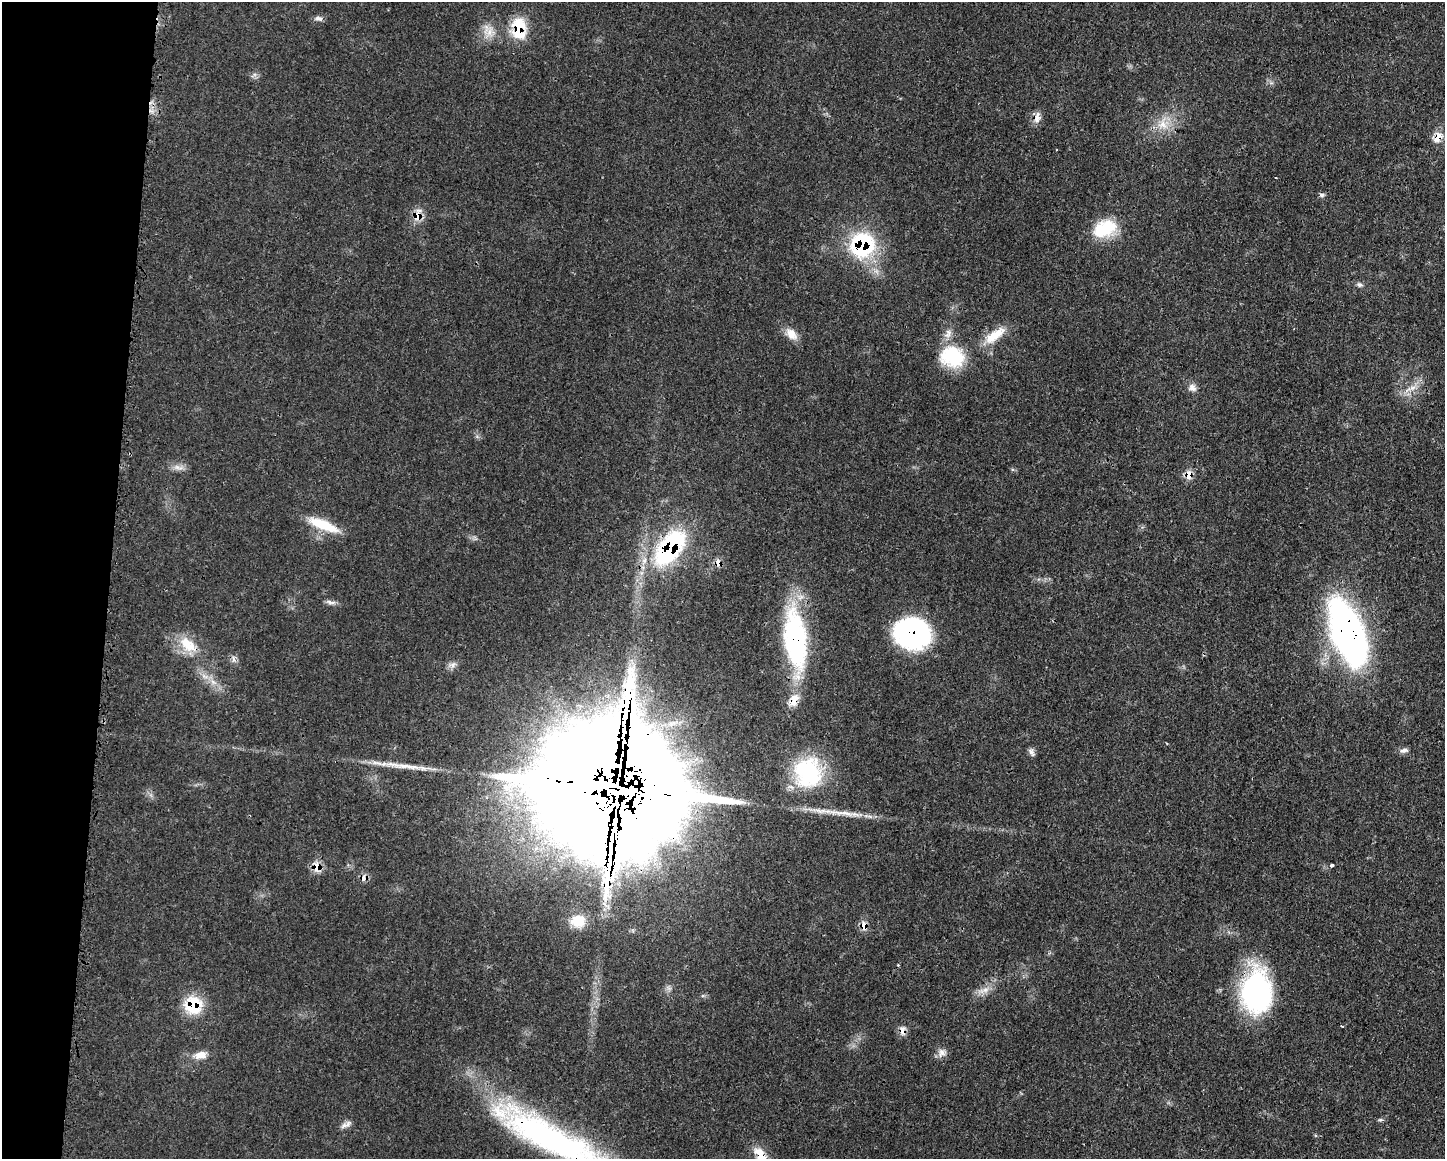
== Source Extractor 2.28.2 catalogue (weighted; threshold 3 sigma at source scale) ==
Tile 7 of 3 x 4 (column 1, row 3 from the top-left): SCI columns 114-1556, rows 1166-2322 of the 4674 x 4642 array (HDU 1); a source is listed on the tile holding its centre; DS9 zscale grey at full resolution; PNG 1447 x 1161 px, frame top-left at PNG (2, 2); no overlay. Shown black and unused: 8% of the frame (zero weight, under 3 of 4 exposures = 1% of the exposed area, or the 3 px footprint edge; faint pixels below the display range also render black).
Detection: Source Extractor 2.28.2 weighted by HDU 2 'WHT'; one run over the whole footprint, this tile lists its part. Background 0.021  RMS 0.0023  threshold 0.0102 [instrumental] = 3 sigma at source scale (4.5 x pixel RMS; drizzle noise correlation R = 1.50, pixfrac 1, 0.05/0.05 arcsec/px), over >= 5 px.
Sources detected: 54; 1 cosmic-ray / hot-pixel residue — not listed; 3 inside a brighter listed object's ellipse — not listed separately; the other 50 listed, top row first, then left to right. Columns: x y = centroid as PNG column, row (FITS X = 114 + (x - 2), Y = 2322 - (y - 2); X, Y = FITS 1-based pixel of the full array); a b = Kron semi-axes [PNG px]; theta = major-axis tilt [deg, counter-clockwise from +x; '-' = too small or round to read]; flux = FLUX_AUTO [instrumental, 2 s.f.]
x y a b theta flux
319 18 11 6 -15 0.8
519 28 27 17 -89 8.3
489 32 18 12 72 2.9
1037 118 15 8 82 1.6
1163 125 16 11 -23 3.4
1438 137 14 9 62 2.5
1322 195 7 5 1 0.53
418 216 14 9 84 3
1105 228 29 18 24 9.7
862 245 22 20 60 26
1360 285 9 6 -22 0.61
791 334 18 11 -48 2.6
995 335 32 12 37 5.1
952 357 30 25 -14 12
1192 388 12 9 -54 1.3
1412 388 11 6 19 1.4
178 467 17 6 -11 1.4
1189 475 11 8 83 2.1
323 525 40 11 -21 7.1
670 548 39 20 54 34
718 563 10 7 -65 1.4
330 602 8 6 -22 0.77
912 632 31 27 -20 44
1348 633 66 28 -69 92
795 639 69 25 -83 37
188 645 29 15 -40 6.1
233 659 11 4 -81 0.65
452 665 11 7 45 1.1
1404 750 11 6 13 0.88
1031 752 12 5 -63 0.78
407 766 47 6 -6 4.7
808 772 39 34 -84 21
610 788 62 28 -10 19000
838 812 28 7 -7 3.3
1332 865 3 3 - 1.3
317 867 11 9 -75 2.9
363 878 9 8 - 1.1
578 921 19 16 7 5
864 926 10 8 -80 1.8
984 990 17 7 17 1.9
1257 992 48 32 90 38
193 1005 21 19 88 8.8
902 1030 14 8 -82 1.4
942 1053 12 10 77 1.4
200 1055 15 9 13 2.4
1380 1120 6 4 18 0.36
346 1125 17 6 27 1.1
1316 1135 4 4 - 0.31
551 1139 135 30 -28 73
760 1154 21 11 -53 3.4
Overlapping masked pixels (flux is a lower limit): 20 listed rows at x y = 519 28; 1438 137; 418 216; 862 245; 1189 475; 670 548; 718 563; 912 632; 1348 633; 795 639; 188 645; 610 788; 317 867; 363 878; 864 926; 1257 992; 193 1005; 902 1030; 551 1139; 760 1154
Isophote crosses this tile's border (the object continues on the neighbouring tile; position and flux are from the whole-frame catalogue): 2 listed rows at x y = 551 1139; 760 1154